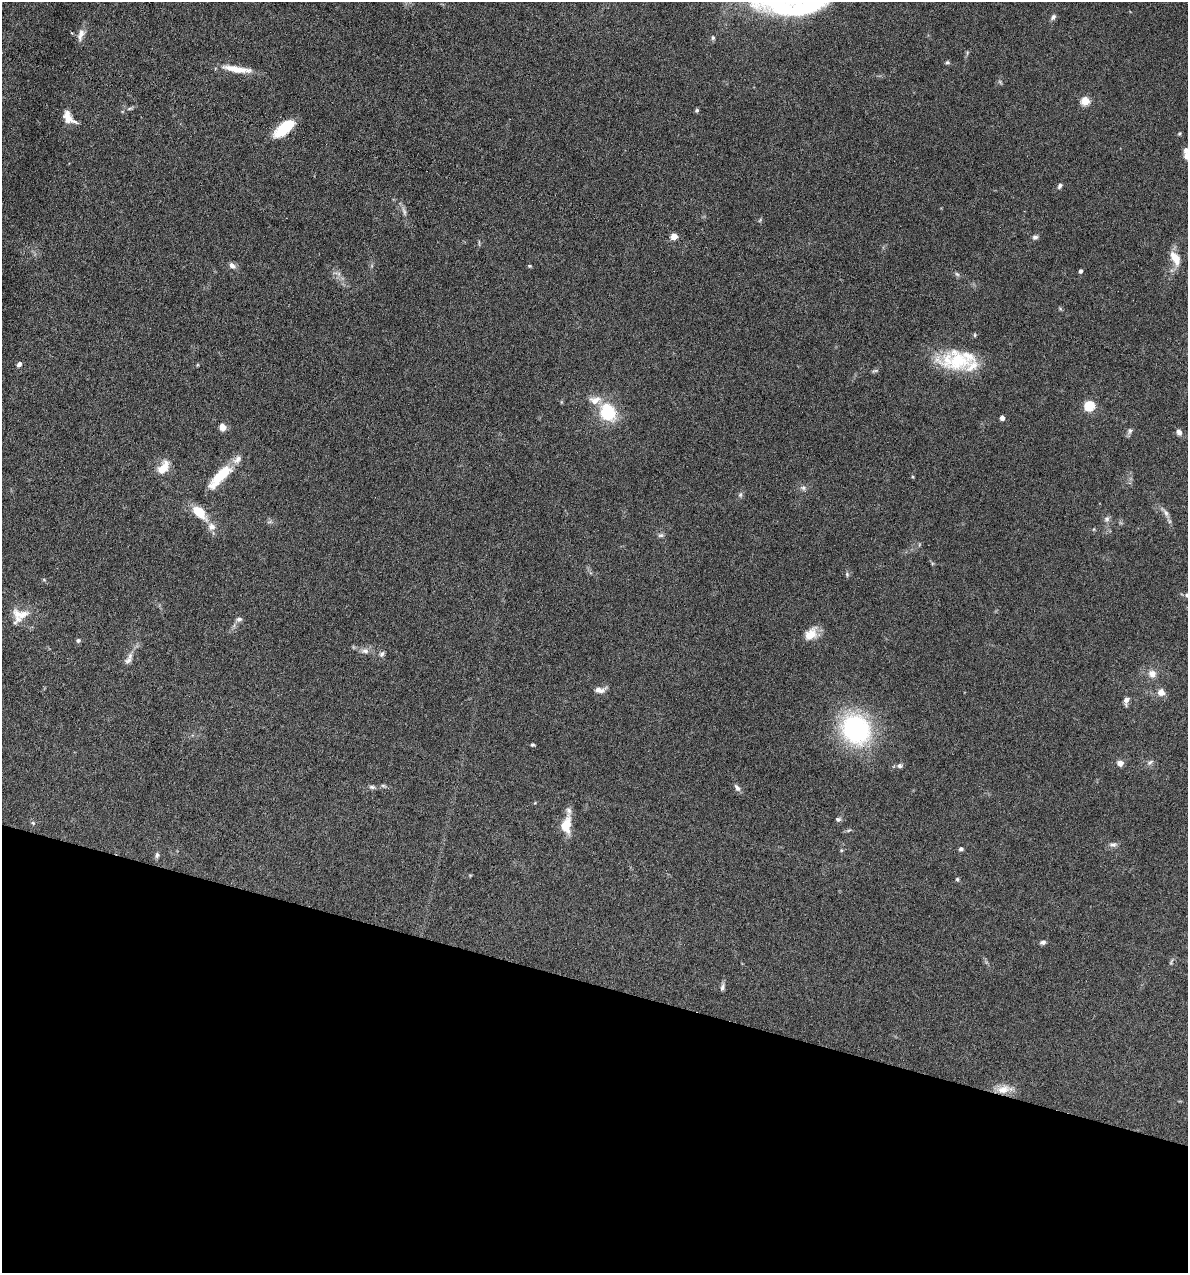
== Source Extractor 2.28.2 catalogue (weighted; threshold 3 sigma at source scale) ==
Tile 15 of 4 x 4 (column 3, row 4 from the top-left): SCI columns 2492-3677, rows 1-1271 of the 5105 x 5085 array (HDU 1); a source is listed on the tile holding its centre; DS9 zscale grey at full resolution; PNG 1190 x 1275 px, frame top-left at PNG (2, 2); no overlay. Shown black and unused: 23% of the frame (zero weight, under 4 of 8 exposures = <1% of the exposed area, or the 3 px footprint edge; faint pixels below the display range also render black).
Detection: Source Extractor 2.28.2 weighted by HDU 2 'WHT'; one run over the whole footprint, this tile lists its part. Background 0.207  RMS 0.0064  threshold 0.0261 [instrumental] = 3 sigma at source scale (4.09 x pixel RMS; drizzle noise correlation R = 1.36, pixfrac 0.8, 0.05/0.05 arcsec/px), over >= 5 px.
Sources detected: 82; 5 inside a brighter listed object's ellipse — not listed separately; the other 77 listed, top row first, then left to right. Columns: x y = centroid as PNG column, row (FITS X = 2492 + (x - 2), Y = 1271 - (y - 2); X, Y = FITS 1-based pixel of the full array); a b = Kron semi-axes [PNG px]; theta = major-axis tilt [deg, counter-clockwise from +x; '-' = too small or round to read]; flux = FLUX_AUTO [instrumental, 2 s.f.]
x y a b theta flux
808 3 48 24 18 72
1053 17 9 5 50 1.6
81 34 18 7 72 4.2
713 38 7 5 -76 1.1
947 62 7 5 -15 0.96
236 69 37 8 -9 11
1000 82 7 4 -54 0.89
1085 101 5 5 - 24
129 108 8 3 19 1.2
697 110 5 5 - 0.89
68 117 17 9 -45 6.8
284 128 23 10 39 22
1179 134 5 3 - 0.71
1186 156 14 7 -60 2.8
1060 186 7 5 65 1.5
404 211 15 5 -72 2.5
674 236 4 4 - 11
1035 237 8 6 8 1.6
1175 258 20 10 -60 8.7
232 266 8 6 -43 2.8
530 266 5 4 - 0.65
1080 271 5 4 - 1.5
957 274 7 4 -44 1.1
958 361 41 26 0 36
19 364 6 5 - 1.9
197 365 5 3 - 0.53
875 371 8 4 8 0.98
595 400 16 11 10 6.8
1089 406 5 5 - 43
607 413 17 14 -65 30
1002 418 4 4 - 3.7
223 427 8 7 - 4
1130 431 10 5 84 1.5
1179 432 7 5 -58 2.8
163 468 17 9 55 9.5
913 476 4 3 - 0.66
220 477 42 12 47 19
803 488 7 6 - 1.5
740 495 7 5 72 1.3
199 512 21 11 -44 12
1166 513 12 6 -60 2.7
1107 519 8 7 - 1.8
661 535 8 5 17 1.3
847 574 7 5 -71 1.1
44 580 6 3 -19 0.67
1187 595 6 5 - 1.4
22 615 21 11 18 8.3
239 619 9 5 1 1.5
811 634 18 12 47 8.3
78 641 7 5 88 1.1
365 651 11 7 -1 3
382 654 8 6 58 1.7
128 661 12 8 20 2.8
1152 674 10 9 - 4.3
600 690 15 7 1 3.5
1161 692 7 7 - 5.2
1126 700 8 7 - 2.6
856 729 23 20 -54 110
532 745 5 3 - 0.81
1150 762 10 6 35 1.8
1120 763 7 6 - 3.5
900 766 8 6 3 1.8
383 786 7 4 -1 1
372 787 8 5 -15 1.5
737 788 10 6 -52 2
838 819 7 6 - 1.3
33 823 6 4 -44 0.89
566 825 23 12 82 10
849 830 6 4 19 0.88
1113 844 11 6 -2 2.1
961 849 5 5 - 1.4
841 850 5 3 - 0.68
157 855 7 5 80 1.4
957 879 6 4 -76 0.9
1043 942 7 5 10 1.6
722 987 10 6 74 1.8
1004 1089 22 10 8 7.8
Isophote crosses this tile's border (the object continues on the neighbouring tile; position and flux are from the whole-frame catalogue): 3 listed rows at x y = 808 3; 1186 156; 1187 595